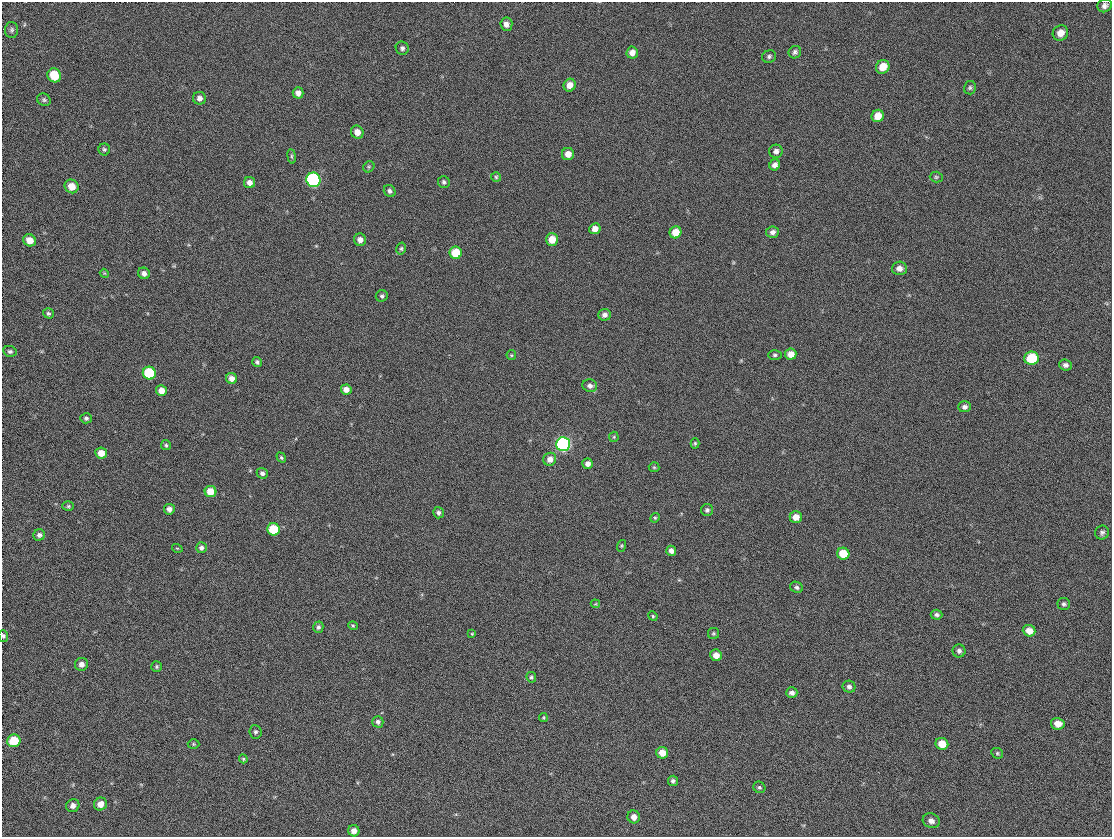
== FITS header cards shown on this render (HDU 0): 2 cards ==
NAXIS1  =                 1110
NAXIS2  =                  835

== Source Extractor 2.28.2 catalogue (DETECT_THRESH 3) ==
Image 1110 x 835 px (HDU 0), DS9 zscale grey, 1 PNG px = 1 image px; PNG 1114 x 839 px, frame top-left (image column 1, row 835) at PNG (2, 2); each listed source drawn as its Kron ellipse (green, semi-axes under 4 px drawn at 4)
Background 78.9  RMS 15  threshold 44.5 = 3 sigma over >= 5 px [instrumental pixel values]
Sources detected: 118; all 118 listed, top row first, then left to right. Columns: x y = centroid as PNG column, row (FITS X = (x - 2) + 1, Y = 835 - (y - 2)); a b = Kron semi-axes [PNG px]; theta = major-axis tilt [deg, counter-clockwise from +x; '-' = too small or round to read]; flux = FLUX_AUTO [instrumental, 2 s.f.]
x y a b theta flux
1105 6 7 6 - 3900
506 24 7 6 - 4500
12 30 8 6 88 2500
1060 33 8 7 - 7500
402 48 7 6 - 2600
795 52 6 6 - 2500
632 53 6 5 - 6000
769 56 7 6 - 2300
883 67 7 6 - 13000
54 75 7 6 - 22000
570 85 6 6 - 7900
970 88 7 6 - 2000
298 93 5 5 - 4800
199 98 6 6 - 3800
44 100 7 6 - 2100
878 116 6 6 - 11000
357 132 7 6 - 7300
104 149 6 6 - 1900
776 151 6 6 - 3900
568 154 6 6 - 7500
292 156 7 4 -82 1400
775 165 6 5 - 4500
369 167 6 5 - 1500
496 177 5 5 - 1600
936 177 6 5 - 1700
313 180 7 7 - 180000
444 182 6 6 - 2300
250 183 6 5 - 5500
72 186 7 6 - 11000
390 191 6 5 - 2700
595 229 6 5 - 6700
675 232 6 5 - 16000
772 232 6 5 - 3400
552 239 6 6 - 14000
30 240 6 6 - 9900
360 240 6 6 - 5400
401 249 6 4 75 1700
456 253 6 6 - 27000
899 268 7 7 - 6300
104 273 4 3 - 830
144 273 6 5 - 4600
382 296 6 5 - 2100
48 313 5 5 - 1700
605 315 6 6 - 4500
10 351 7 5 -11 2300
791 354 5 5 - 9200
511 355 5 4 - 1200
775 355 7 4 0 1900
1032 358 7 6 - 42000
257 362 5 4 - 2200
1065 365 6 5 - 3100
149 373 6 6 - 55000
232 378 5 5 - 5900
590 386 7 6 - 4100
346 389 5 5 - 6300
161 391 5 5 - 7600
964 407 6 5 - 3100
86 418 5 5 - 2300
614 437 5 5 - 1200
695 443 5 4 - 1500
563 444 7 7 - 240000
166 445 5 5 - 1600
101 453 6 5 - 11000
281 457 5 4 - 1600
550 459 7 6 - 6900
588 464 5 5 - 4700
654 467 5 5 - 1300
262 473 5 5 - 2900
210 492 6 5 - 17000
68 506 6 5 - 1500
169 509 5 5 - 4700
707 510 6 6 - 2300
438 513 6 5 - 3100
796 517 6 6 - 8600
655 518 5 4 - 1300
273 529 6 6 - 38000
1102 533 7 6 - 2800
39 535 6 5 - 2800
621 546 6 4 72 1300
177 548 5 3 - 840
201 548 5 5 - 3100
671 551 5 5 - 4500
843 554 6 6 - 20000
796 587 6 5 - 2400
595 604 5 4 - 980
1064 604 6 6 - 2200
937 615 6 5 - 2300
653 616 5 4 - 1200
353 626 5 3 - 1100
318 627 6 5 - 2600
1029 631 6 5 - 8200
713 633 5 5 - 1600
472 634 4 3 - 910
3 636 6 4 -72 2000
959 651 6 6 - 2900
716 655 6 5 - 8200
81 664 6 6 - 5300
156 667 5 5 - 1800
531 677 5 4 - 1700
849 687 6 6 - 3100
792 693 6 5 - 4100
543 718 4 3 - 1100
378 722 6 5 - 2700
1058 724 7 6 - 8700
255 732 7 6 - 2500
14 741 6 6 - 33000
193 744 6 5 - 1400
942 744 6 6 - 14000
662 753 6 5 - 11000
997 753 6 5 - 1600
243 759 4 4 - 1200
673 781 5 5 - 2500
759 787 6 5 - 1800
100 804 7 6 - 8800
73 806 7 6 - 4600
634 817 6 6 - 6600
931 821 9 7 -26 5300
354 831 5 5 - 6100
At the frame edge (FLAGS 8, measured only in part): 1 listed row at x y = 3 636

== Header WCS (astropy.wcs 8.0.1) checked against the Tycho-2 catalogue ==
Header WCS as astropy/WCSLIB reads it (CRVAL/CRPIX/CD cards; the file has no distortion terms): RA---TAN/DEC--TAN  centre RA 23:07:11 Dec +58:34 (346.80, +58.56 deg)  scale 0.911 arcsec/px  FOV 16.9' x 12.7'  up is -1 deg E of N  parity normal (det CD < 0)
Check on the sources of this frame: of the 60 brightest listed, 9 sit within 1.5 arcsec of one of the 16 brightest Tycho-2 stars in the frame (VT <= 12.46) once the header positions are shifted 0.13 arcsec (0.09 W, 0.09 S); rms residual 0.50 arcsec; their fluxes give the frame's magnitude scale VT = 22.96 - 2.5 log10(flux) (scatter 0.10 mag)
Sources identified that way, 9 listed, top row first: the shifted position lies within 1.5 arcsec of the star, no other Tycho-2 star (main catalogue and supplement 1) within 3.0 arcsec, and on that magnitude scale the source's flux lands within +1.5 / -3 mag of the star's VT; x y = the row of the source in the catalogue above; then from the Tycho-2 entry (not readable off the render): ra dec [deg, ICRS J2000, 3 dp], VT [Tycho-2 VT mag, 2 dp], TYC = Tycho-2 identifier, HIP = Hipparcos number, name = IAU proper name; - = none
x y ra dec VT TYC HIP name
54 75 347.037 +58.649 12.04 4010-2117-1 - -
30 240 347.050 +58.607 12.46 4010-1983-1 - -
456 253 346.843 +58.603 11.99 4010-1871-1 - -
1032 358 346.564 +58.574 11.49 3997-2299-1 - -
149 373 346.992 +58.573 11.00 4010-2329-1 - -
563 444 346.792 +58.554 9.85 4010-2235-1 114160 -
273 529 346.933 +58.534 11.52 4010-2078-1 - -
843 554 346.657 +58.525 11.84 3997-2023-1 - -
14 741 347.060 +58.481 11.67 4010-2355-1 - -